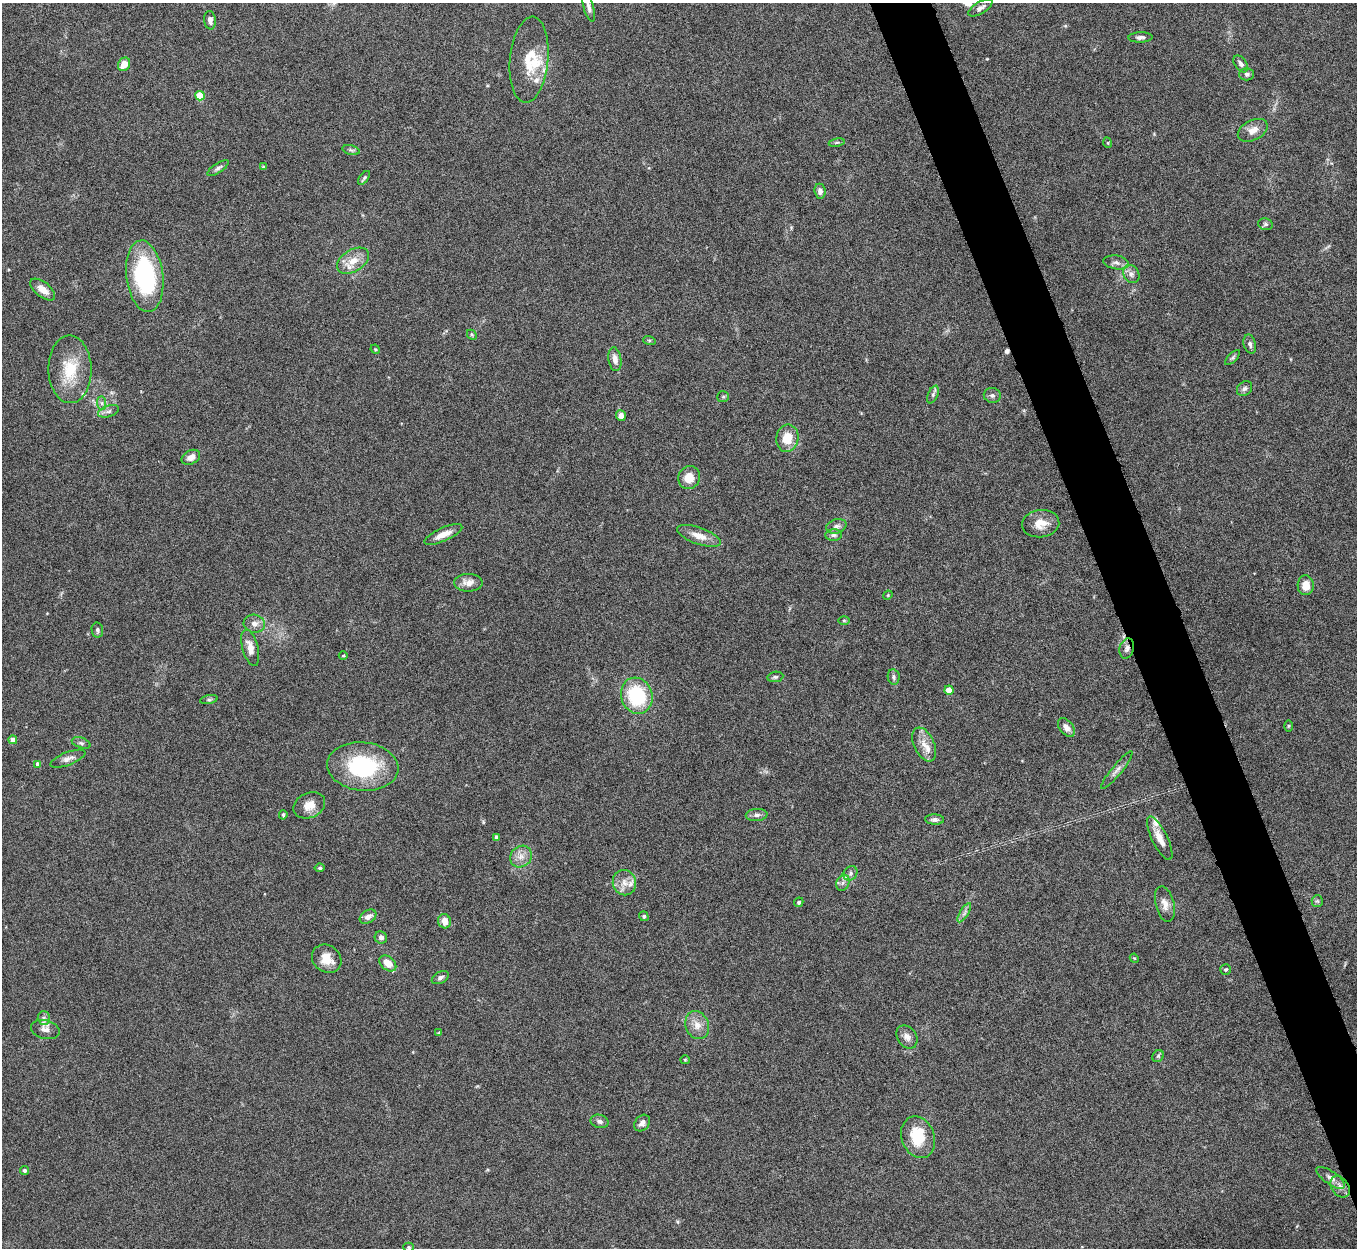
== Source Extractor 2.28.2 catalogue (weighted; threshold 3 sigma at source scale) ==
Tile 6 of 4 x 4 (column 2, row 2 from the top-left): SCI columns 1356-2710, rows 2639-3884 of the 5423 x 5406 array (HDU 1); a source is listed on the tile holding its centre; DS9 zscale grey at full resolution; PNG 1359 x 1250 px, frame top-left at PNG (2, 3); each listed source drawn as its Kron ellipse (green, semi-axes under 4 px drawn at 4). Shown black and unused: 4% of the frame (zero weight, under 5 of 10 exposures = <1% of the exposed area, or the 3 px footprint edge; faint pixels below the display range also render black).
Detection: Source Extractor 2.28.2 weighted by HDU 2 'WHT'; one run over the whole footprint, this tile lists its part. Background 0.147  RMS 0.0057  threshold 0.0234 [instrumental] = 3 sigma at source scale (4.09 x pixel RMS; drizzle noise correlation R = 1.36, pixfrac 0.8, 0.05/0.05 arcsec/px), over >= 5 px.
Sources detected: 114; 1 cosmic-ray / hot-pixel residue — neither listed nor drawn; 7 inside a brighter listed object's ellipse — not listed separately; the other 106 listed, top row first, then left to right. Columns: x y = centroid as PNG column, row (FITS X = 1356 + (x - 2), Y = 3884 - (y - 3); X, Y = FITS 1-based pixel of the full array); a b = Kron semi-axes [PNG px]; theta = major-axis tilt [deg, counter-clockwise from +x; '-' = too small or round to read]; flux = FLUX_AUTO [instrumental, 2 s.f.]
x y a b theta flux
589 8 14 5 -74 2.2
980 8 13 6 31 2.2
210 20 9 6 -82 2.1
1140 37 12 5 1 1.8
529 60 43 19 84 17
124 64 7 5 56 5.8
1241 64 9 5 -54 2
1247 74 7 6 - 1.3
200 96 5 4 - 17
1253 130 16 10 27 5.2
837 143 8 4 9 0.92
1108 143 5 3 - 0.47
351 150 9 5 -14 1.1
264 167 3 3 - 1.1
218 168 12 5 33 1.5
364 178 8 3 54 1
820 191 7 5 -85 2
1265 224 7 5 -14 1.2
353 261 17 11 31 7.3
1116 262 13 7 -9 2.4
1131 274 9 8 - 2.3
145 276 36 18 -83 62
43 289 15 7 -38 5.6
472 335 5 4 - 0.69
649 340 6 4 -18 0.67
1250 344 9 6 -75 1.8
375 349 5 4 - 0.52
1233 357 10 4 45 1
615 359 12 6 -81 3.6
70 369 34 21 -89 19
1245 389 8 6 43 1.6
933 395 9 5 65 1.3
992 395 8 7 - 1.6
723 397 6 5 - 0.81
102 403 7 4 -89 1.2
108 411 11 5 18 1.9
621 415 5 5 - 2.8
787 438 14 11 80 9.8
191 457 10 6 28 3.3
689 477 11 11 - 7.4
1041 524 19 13 7 7.7
836 526 10 7 16 2.2
443 534 20 6 24 5.6
834 535 8 5 -1 1.5
699 536 23 8 -19 6
468 583 14 9 -2 4.6
1306 585 10 8 -87 6.3
888 595 5 4 - 0.54
844 620 6 4 0 0.69
254 624 11 9 -13 3.1
97 630 7 5 -79 1.2
250 648 19 8 -75 5.1
1127 648 10 7 73 2.3
343 656 4 3 - 0.5
775 677 8 5 9 1.1
894 677 8 6 -81 1.3
949 690 4 4 - 5
637 696 18 15 -71 34
209 700 9 3 10 1
1288 726 6 4 89 0.63
1066 727 11 6 -51 3
13 740 4 4 - 5
81 743 10 5 -19 1.4
924 744 18 10 -65 5.7
68 759 18 6 21 2.9
38 764 4 4 - 3.2
363 767 36 24 -5 45
1117 770 24 5 51 2.9
309 805 16 12 24 6.3
283 815 4 3 - 0.71
757 815 11 6 5 1.8
935 820 9 5 -3 1.7
496 837 4 3 - 1.7
1160 838 24 7 -64 5.6
521 856 11 10 - 4.2
320 868 5 4 - 0.98
850 873 8 6 50 1.6
624 883 13 11 -71 4.9
843 883 8 6 68 1.7
1317 901 6 5 - 0.91
799 902 5 4 - 1
1165 904 18 9 -75 4.4
964 913 11 4 58 1.6
644 916 5 4 - 1.3
368 917 9 6 32 3
444 921 7 6 - 4.6
381 937 6 6 - 1.9
1134 958 5 3 - 0.44
327 959 15 13 -40 7.6
388 963 9 6 -40 7.3
1226 970 5 5 - 0.85
440 978 9 6 29 1.7
44 1018 6 6 - 1.6
697 1025 14 11 -69 5.4
45 1029 14 9 -14 3.5
439 1033 4 4 - 0.62
907 1037 12 9 -55 3.1
1158 1056 6 5 - 0.96
685 1060 5 4 - 0.57
599 1121 9 6 -14 1.8
642 1123 9 7 51 2.4
918 1137 21 16 -70 18
24 1170 4 4 - 1.4
1331 1178 17 6 -34 2.9
1340 1187 12 8 -55 3.1
408 1247 5 4 - 0.7
Overlapping masked pixels (flux is a lower limit): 1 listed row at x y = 1127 648
Isophote crosses this tile's border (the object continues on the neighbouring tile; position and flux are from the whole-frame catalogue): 1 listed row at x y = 589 8